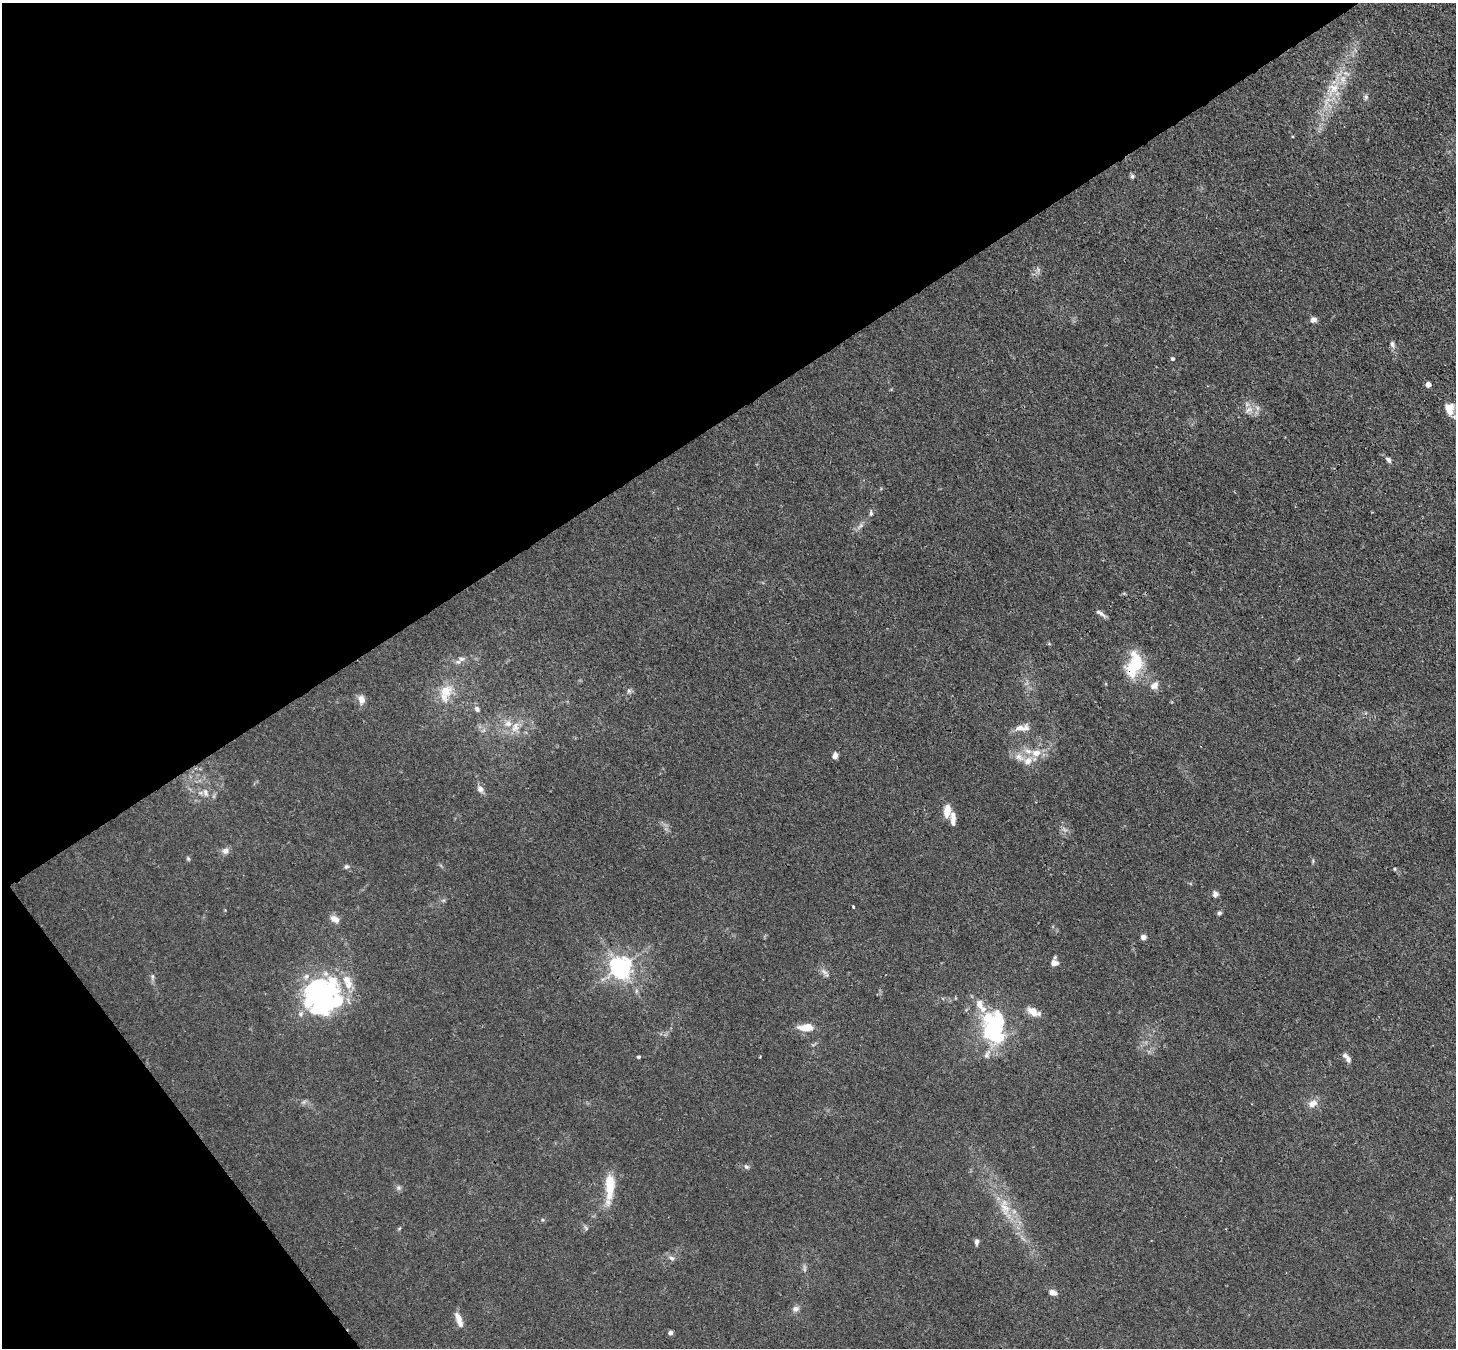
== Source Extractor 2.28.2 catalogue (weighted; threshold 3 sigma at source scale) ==
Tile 5 of 4 x 4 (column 1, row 2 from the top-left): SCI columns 78-1531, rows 3042-4387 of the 5972 x 5944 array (HDU 1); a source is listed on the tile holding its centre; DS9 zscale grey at full resolution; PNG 1458 x 1350 px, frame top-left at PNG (2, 3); no overlay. Shown black and unused: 35% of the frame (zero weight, under 3 of 4 exposures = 7% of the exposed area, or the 3 px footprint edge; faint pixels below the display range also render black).
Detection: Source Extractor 2.28.2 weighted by HDU 2 'WHT'; one run over the whole footprint, this tile lists its part. Background 0.021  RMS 0.0029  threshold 0.013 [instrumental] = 3 sigma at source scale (4.5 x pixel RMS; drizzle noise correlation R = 1.50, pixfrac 1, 0.05/0.05 arcsec/px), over >= 5 px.
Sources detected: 80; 2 too faint to see at this stretch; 5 inside a brighter object's white glare — not listed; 12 inside a brighter listed object's ellipse — not listed separately; the other 61 listed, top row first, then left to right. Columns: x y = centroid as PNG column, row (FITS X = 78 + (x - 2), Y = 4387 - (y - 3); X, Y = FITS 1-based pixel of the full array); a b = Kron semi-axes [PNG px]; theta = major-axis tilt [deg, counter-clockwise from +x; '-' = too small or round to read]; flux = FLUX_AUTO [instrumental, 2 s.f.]
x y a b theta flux
1334 88 15 14 - 4.9
1366 97 6 5 - 0.58
1132 176 6 5 - 0.53
1313 320 7 6 - 1.3
1392 344 8 5 -80 0.79
1172 359 5 4 - 0.47
1428 384 4 4 - 2.1
1449 408 14 10 -83 3.7
1248 410 10 6 37 1.4
1388 460 8 5 -50 0.84
871 513 7 5 83 0.64
861 526 10 4 35 0.85
1101 613 15 4 -35 1.1
461 659 10 6 -9 1.2
1134 665 31 16 74 12
1154 685 11 8 37 1.7
629 691 6 5 - 0.63
446 693 27 15 72 6.5
361 699 11 8 -83 2
477 709 7 6 - 1
515 727 16 10 69 3
1020 728 18 9 7 2.4
1036 753 14 10 15 3.4
835 755 8 5 84 1.1
1019 757 12 8 -45 2.2
480 789 9 7 -52 1.4
205 792 11 6 -71 1.2
947 811 16 8 80 3
225 851 9 8 - 1.3
188 859 6 4 -69 0.42
346 866 7 6 - 0.69
1395 869 5 3 - 0.29
1215 894 8 6 89 0.93
853 906 4 2 - 0.32
1219 913 5 4 - 0.67
335 919 13 8 -31 1.8
1143 937 6 5 - 1.1
1054 963 8 6 -1 2.1
620 967 7 7 - 190
825 973 15 5 -46 1
152 976 7 4 -90 0.54
636 991 7 4 72 0.49
323 993 38 32 0 42
1032 1011 15 8 -34 3
806 1027 16 8 1 4.4
994 1029 35 20 -79 32
638 1057 4 3 - 0.49
1348 1059 11 7 -69 1.3
1313 1103 13 9 25 2.1
746 1167 7 6 - 0.67
399 1188 6 6 - 0.62
609 1188 34 10 86 8.2
1005 1208 22 12 -67 5.3
542 1220 5 4 - 0.35
586 1228 7 4 -57 0.47
977 1242 7 4 89 0.91
671 1258 8 5 -27 0.79
1053 1292 9 6 -14 1.5
796 1309 9 7 16 1.1
459 1318 14 7 -68 2.4
670 1333 4 4 - 0.99
Overlapping masked pixels (flux is a lower limit): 1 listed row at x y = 1134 665